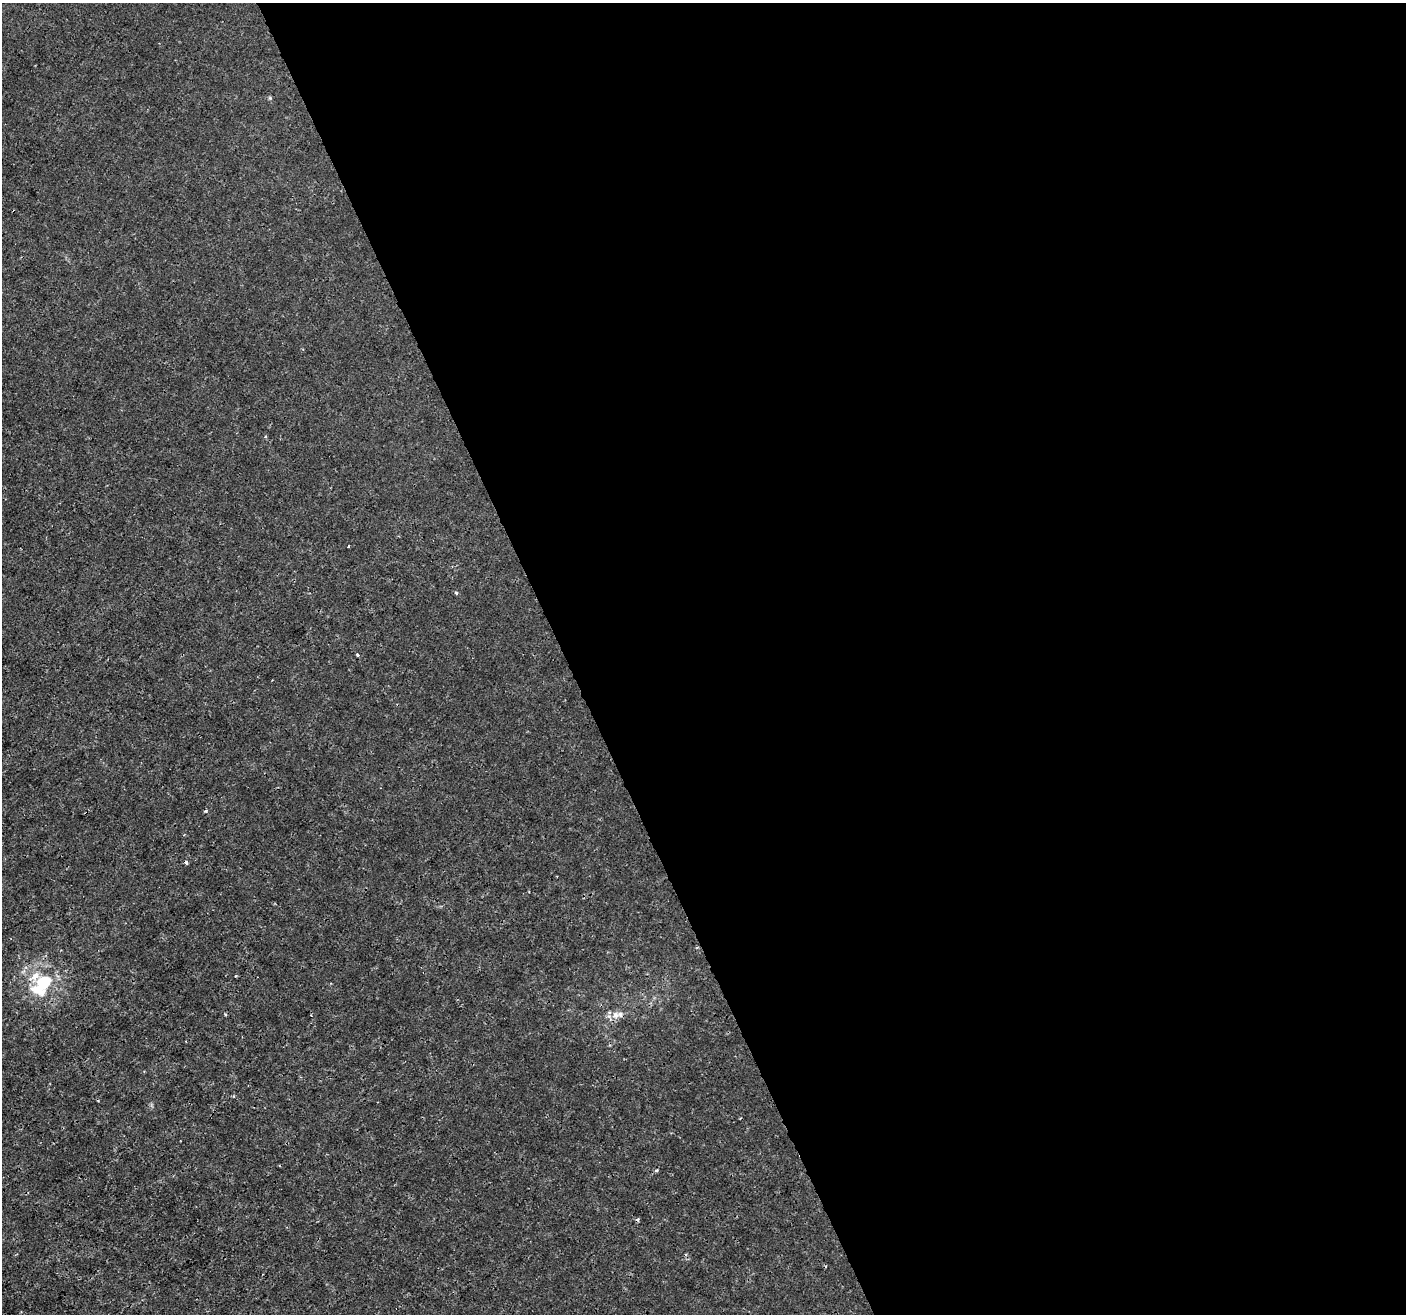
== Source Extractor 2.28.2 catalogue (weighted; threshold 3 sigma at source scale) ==
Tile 8 of 4 x 4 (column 4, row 2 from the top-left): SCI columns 4213-5616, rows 2766-4077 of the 5617 x 5474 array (HDU 1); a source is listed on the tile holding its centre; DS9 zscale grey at full resolution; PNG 1408 x 1316 px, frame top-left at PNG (2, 3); no overlay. Shown black and unused: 60% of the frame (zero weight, under 3 of 4 exposures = <1% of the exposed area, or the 3 px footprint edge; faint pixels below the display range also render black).
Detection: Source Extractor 2.28.2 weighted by HDU 2 'WHT'; one run over the whole footprint, this tile lists its part. Background -2.14e-04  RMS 7.2e-04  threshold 0.00326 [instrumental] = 3 sigma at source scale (4.5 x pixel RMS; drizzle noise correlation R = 1.50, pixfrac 1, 0.0396/0.0396 arcsec/px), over >= 5 px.
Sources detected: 10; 3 cosmic-ray / hot-pixel residue — not listed; the other 7 listed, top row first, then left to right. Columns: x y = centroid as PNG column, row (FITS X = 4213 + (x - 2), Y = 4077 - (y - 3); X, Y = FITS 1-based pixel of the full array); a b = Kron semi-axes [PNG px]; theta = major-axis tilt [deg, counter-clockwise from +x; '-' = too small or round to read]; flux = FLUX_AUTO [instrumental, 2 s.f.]
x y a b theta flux
348 546 3 2 - 0.056
456 593 4 4 - 0.094
357 655 4 3 - 0.095
35 976 14 8 63 0.67
44 983 13 7 51 4.8
616 1015 9 8 - 0.42
656 1170 4 3 - 0.1